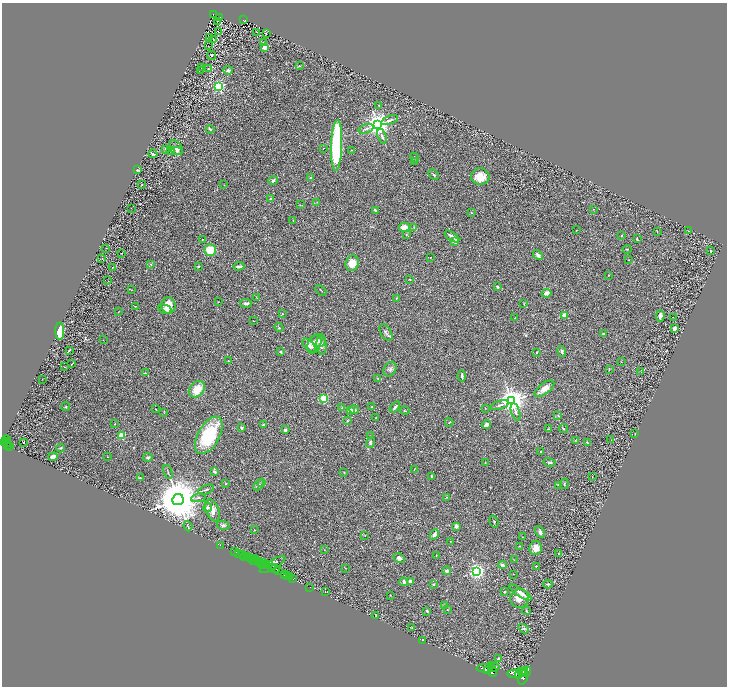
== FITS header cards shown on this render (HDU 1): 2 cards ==
NAXIS1  =                 1449
NAXIS2  =                 1368

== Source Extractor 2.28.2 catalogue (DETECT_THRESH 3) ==
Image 1449 x 1368 px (HDU 1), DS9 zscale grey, zoomed out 1/2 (1 PNG px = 2 x 2 image px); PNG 729 x 688 px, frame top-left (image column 1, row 1367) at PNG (2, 3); each listed source drawn as its Kron ellipse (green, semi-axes under 4 px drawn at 4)
Background 0.428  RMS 0.028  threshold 0.0853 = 3 sigma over >= 5 px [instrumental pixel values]
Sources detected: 308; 42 cannot appear on this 1/2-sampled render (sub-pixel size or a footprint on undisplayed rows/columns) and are neither listed nor drawn; the other 266 listed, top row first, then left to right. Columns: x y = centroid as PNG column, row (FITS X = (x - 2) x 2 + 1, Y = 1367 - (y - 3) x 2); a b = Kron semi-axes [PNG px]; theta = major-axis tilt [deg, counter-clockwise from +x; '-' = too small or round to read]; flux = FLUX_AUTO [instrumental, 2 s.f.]
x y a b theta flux
213 14 3 2 - 110
220 17 2 1 - 5.2
244 20 3 3 - 61
218 21 2 1 - 4.8
218 31 2 2 - 31
256 32 3 1 - 2.1
266 33 3 2 - 3.7
210 38 2 1 - 2.2
213 40 2 1 - 1.5
264 42 2 2 - 10
208 46 2 1 - 1.6
265 47 3 3 - 69
211 55 4 3 - 6.3
299 66 3 3 - 3.8
202 68 3 2 - 3.2
209 69 2 2 - 2.6
200 70 4 2 - 2.7
228 70 5 4 - 14
219 86 4 3 - 760
379 106 2 2 - 3.4
390 120 9 3 20 13
378 124 4 4 - 6800
210 129 4 2 - 6.4
366 129 8 3 19 12
382 136 7 3 -70 9.2
337 145 25 5 88 840
176 148 8 6 -52 19
323 148 2 1 - 1.5
166 149 4 1 - 2.6
171 150 3 3 - 5.4
351 150 2 2 - 4.1
177 151 5 4 - 9.4
153 154 4 3 - 6.8
414 157 5 2 - 4.8
415 162 4 3 - 3.8
137 170 3 2 - 4.9
434 175 6 2 -46 5.6
480 177 9 8 - 87
310 178 3 3 - 4
273 180 4 3 - 14
142 185 2 2 - 4.6
224 185 2 1 - 1.4
270 199 3 3 - 5.2
317 202 3 2 - 2.2
300 205 3 2 - 3.2
131 208 2 1 - 1.2
593 209 2 2 - 2.8
375 210 4 2 - 9.1
471 213 3 2 - 4.3
293 220 2 1 - 1.6
404 227 5 4 - 54
414 227 3 2 - 5.5
576 230 2 2 - 1.6
657 231 2 2 - 2.8
688 231 2 1 - 2.3
406 235 3 3 - 5.1
621 235 3 2 - 3
452 237 8 3 -34 32
637 239 4 2 - 6
202 240 3 2 - 3.1
455 242 2 2 - 51
106 248 2 1 - 1.3
627 249 4 2 - 3.5
210 250 6 6 - 100
711 251 3 2 - 4.3
122 253 2 1 - 1.7
538 255 6 3 -49 24
430 257 2 1 - 1.9
102 259 2 2 - 2.7
629 260 2 2 - 1.8
352 263 8 6 71 65
151 264 3 3 - 4.5
198 266 3 2 - 5
239 266 5 3 - 19
112 267 2 1 - 1.4
608 275 3 2 - 2.1
410 279 3 2 - 3.6
108 281 2 1 - 1.4
497 287 4 3 - 8.5
131 290 2 2 - 1.6
321 290 6 1 -43 3.2
546 293 5 4 - 17
257 298 3 1 - 1.9
396 298 4 2 - 2.9
218 302 3 1 - 1.9
246 303 6 3 -7 14
524 303 3 2 - 2.7
168 305 8 7 - 64
135 306 3 2 - 2.7
165 309 7 4 -14 27
119 312 2 2 - 1.6
282 314 3 2 - 3.5
564 315 4 3 - 35
660 316 6 4 86 20
673 317 2 1 - 1.8
515 318 3 2 - 2.8
254 321 2 1 - 2.4
279 327 5 2 - 5
674 329 4 3 - 18
60 331 8 4 -89 130
386 333 9 5 -60 14
603 333 2 2 - 15
103 340 2 1 - 1.6
318 341 7 5 -17 22
314 344 10 6 65 53
322 345 10 5 -87 22
309 346 8 3 -47 18
69 350 3 2 - 4.8
281 352 3 2 - 6.7
536 352 2 2 - 3.6
562 352 5 3 - 10
228 361 2 2 - 4.1
621 362 2 1 - 2.9
72 364 3 1 - 3.7
65 367 2 1 - 1.7
390 369 8 6 59 15
609 369 4 2 - 4.3
641 371 3 1 - 2.1
145 373 3 2 - 2.7
462 376 5 2 - 11
378 378 3 2 - 2.3
42 379 2 2 - 1.7
197 389 9 6 45 93
544 389 11 5 37 41
323 398 3 3 - 390
512 401 4 4 - 8100
500 405 9 3 18 14
66 407 4 4 - 6.2
371 407 3 2 - 3.6
395 407 6 2 52 12
342 408 4 3 - 4.5
485 408 3 2 - 2.1
155 409 2 1 - 1.5
350 410 3 3 - 27
354 410 5 3 - 17
405 411 5 2 - 4
516 412 9 3 -73 15
164 413 3 2 - 2.4
558 416 3 3 - 4.3
376 418 2 1 - 1.3
347 421 3 3 - 5.7
449 422 4 2 - 4.6
115 424 2 2 - 3.2
264 425 3 2 - 12
486 425 5 4 - 17
241 428 2 2 - 13
548 429 4 2 - 4.6
563 429 4 3 - 5.9
285 430 3 3 - 11
635 434 2 1 - 2.5
121 435 3 2 - 240
209 435 21 10 60 350
370 436 2 2 - 2.5
6 439 4 3 - 440
576 440 3 2 - 2.9
611 440 2 1 - 1.4
6 442 4 1 - 490
24 442 2 1 - 46
370 442 5 4 - 11
3 443 3 2 - 950
7 443 4 1 - 150
587 443 3 2 - 6.6
7 445 2 1 - 200
9 447 4 2 - 210
61 448 4 3 - 3.9
541 451 3 3 - 6
53 457 5 3 - 24
107 457 2 1 - 1.6
148 457 4 3 - 13
485 462 2 2 - 2.2
550 462 6 3 -14 9.2
414 469 2 2 - 2.4
168 472 7 2 -69 5
215 472 4 3 - 12
344 472 2 1 - 2.4
432 476 3 2 - 9.8
592 477 2 1 - 1.6
140 478 4 3 - 8.5
262 483 3 2 - 2.6
225 484 3 2 - 2.9
564 484 5 2 - 3.9
259 485 6 3 47 11
559 485 4 2 - 5.5
206 490 8 2 20 9.1
447 497 3 3 - 3.8
198 498 7 4 10 14
178 500 6 5 - 35000
207 508 4 3 - 16
212 510 11 6 -69 45
494 522 6 3 -72 5.4
223 525 6 4 -11 13
188 526 5 2 - 4.5
456 526 3 3 - 19
255 530 3 2 - 2.4
540 532 6 4 -53 12
365 535 3 2 - 2.6
434 535 5 3 - 31
522 537 3 2 - 1.7
450 541 2 1 - 1.7
220 545 2 1 - 11
519 546 2 1 - 3.1
536 548 7 6 - 38
325 550 2 1 - 1.4
234 551 2 1 - 55
239 553 2 1 - 160
559 553 3 2 - 2.7
242 555 2 2 - 1100
436 555 2 2 - 2.4
245 556 3 1 - 47
247 557 3 2 - 66
250 558 3 2 - 96
254 558 2 1 - 210
399 558 6 5 - 16
253 560 4 3 - 120
514 560 2 2 - 1.6
256 561 3 2 - 700
259 561 2 1 - 310
263 563 2 1 - 410
262 564 2 1 - 410
266 564 2 1 - 220
264 565 2 2 - 230
269 565 3 2 - 420
272 565 14 5 30 100
502 565 4 2 - 15
536 566 2 2 - 4.1
271 568 4 3 - 820
345 568 3 2 - 2.1
275 569 5 3 - 1000
278 571 3 2 - 460
447 571 4 3 - 14
477 571 3 3 - 2200
513 574 2 1 - 1.3
284 575 2 2 - 750
287 575 2 1 - 560
290 577 4 2 - 540
292 579 3 2 - 79
410 581 2 2 - 42
404 582 4 3 - 11
434 584 3 2 - 3.6
548 584 4 3 - 6.8
310 587 2 1 - 30
325 591 2 1 - 1.2
504 592 2 2 - 4.2
520 593 13 3 -34 32
390 595 2 2 - 1.8
520 598 9 9 - 45
444 605 4 1 - 2.3
447 610 2 2 - 1.7
427 611 4 3 - 8.3
526 611 4 2 - 4
376 615 2 2 - 2
412 628 2 2 - 3.7
524 629 6 3 -31 6.8
423 640 2 1 - 2.1
499 659 2 2 - 34
491 666 3 2 - 1500
493 667 6 3 0 3500
485 669 8 4 -3 11000
488 671 2 1 - 2000
522 671 4 2 - 2000
493 672 5 3 - 3900
523 672 5 2 - 2200
527 672 5 2 - 1400
515 674 8 4 -2 9900
519 676 3 2 - 2600
523 677 8 3 72 4100
At the frame edge (FLAGS 8, measured only in part): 1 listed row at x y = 3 443
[42 sub-pixel or undisplayed-footprint detections neither listed nor drawn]